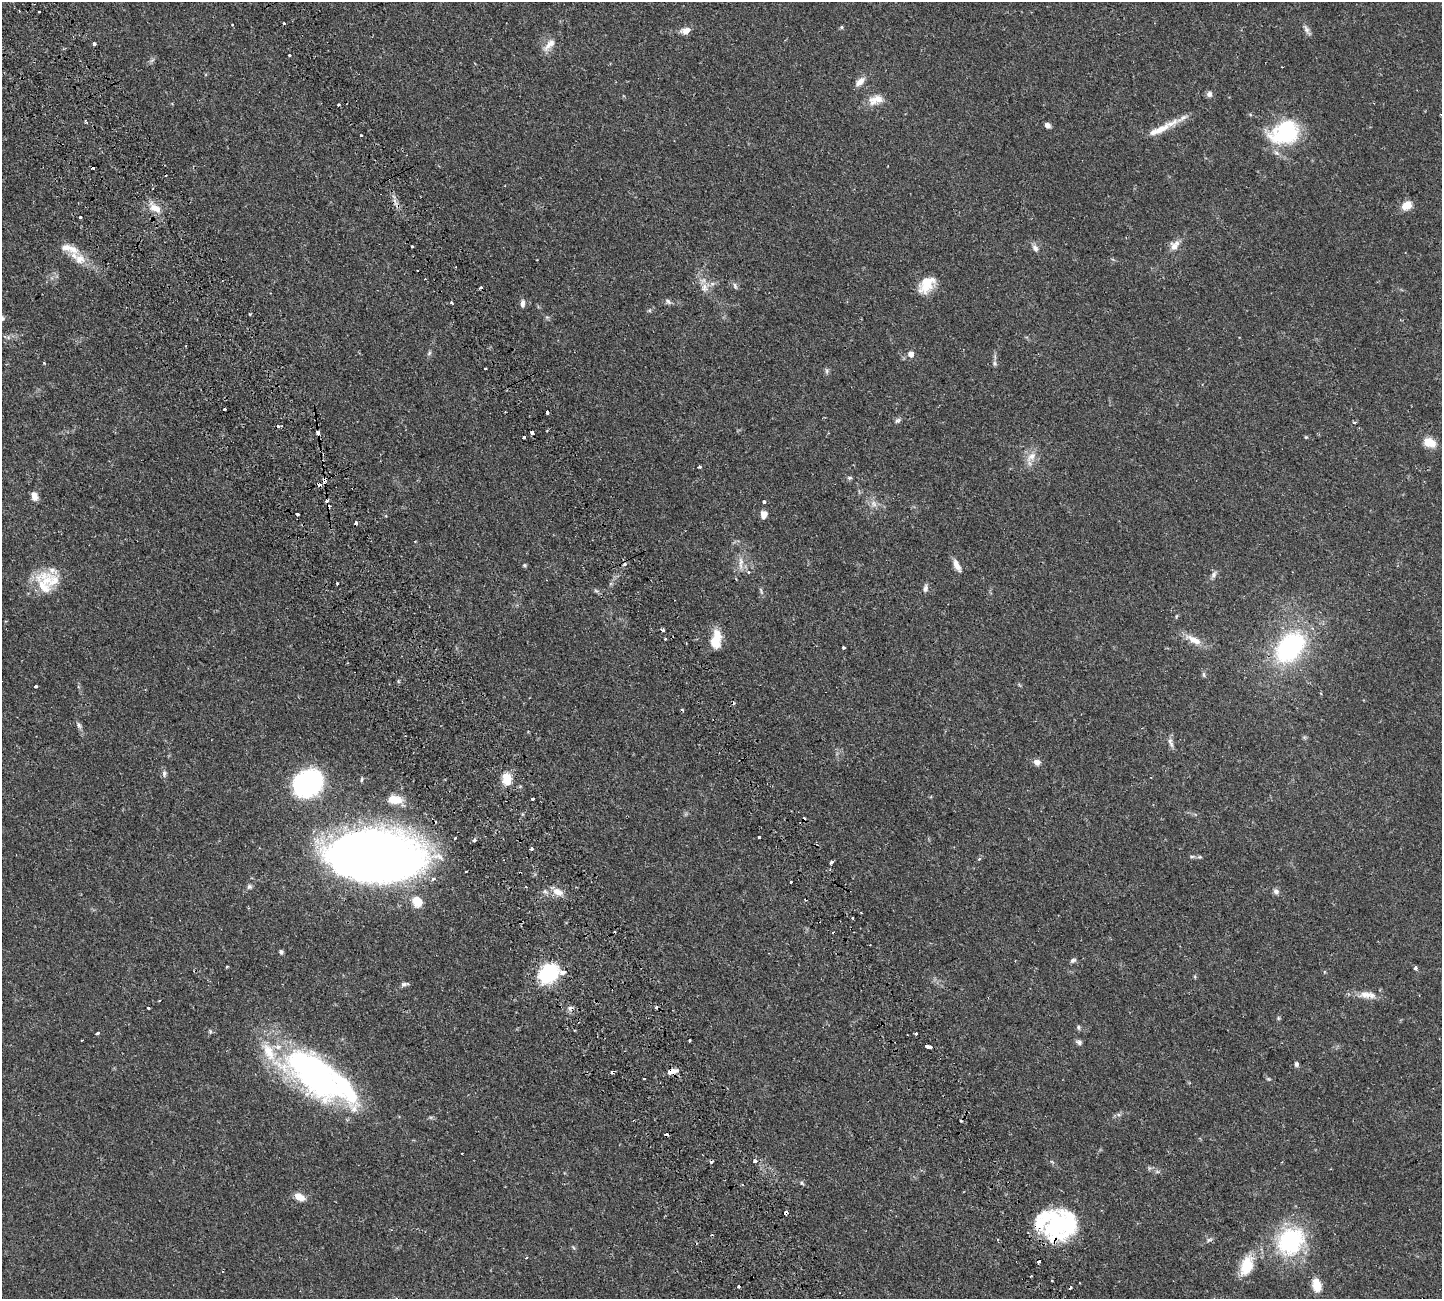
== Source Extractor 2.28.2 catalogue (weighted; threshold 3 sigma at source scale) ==
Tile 11 of 4 x 4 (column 3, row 3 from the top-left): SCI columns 3107-4546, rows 1639-2935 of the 6318 x 6308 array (HDU 1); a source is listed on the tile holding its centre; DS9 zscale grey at full resolution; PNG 1444 x 1301 px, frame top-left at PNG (2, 2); no overlay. Shown black and unused: <1% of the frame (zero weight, under 2 of 3 exposures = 12% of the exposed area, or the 3 px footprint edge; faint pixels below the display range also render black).
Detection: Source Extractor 2.28.2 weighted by HDU 2 'WHT'; one run over the whole footprint, this tile lists its part. Background 0.0538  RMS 0.0053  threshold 0.0238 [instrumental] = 3 sigma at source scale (4.5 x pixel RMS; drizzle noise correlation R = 1.50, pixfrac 1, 0.05/0.05 arcsec/px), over >= 5 px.
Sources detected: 173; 4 inside a brighter object's white glare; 23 cosmic-ray / hot-pixel residue — not listed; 11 inside a brighter listed object's ellipse — not listed separately; the other 135 listed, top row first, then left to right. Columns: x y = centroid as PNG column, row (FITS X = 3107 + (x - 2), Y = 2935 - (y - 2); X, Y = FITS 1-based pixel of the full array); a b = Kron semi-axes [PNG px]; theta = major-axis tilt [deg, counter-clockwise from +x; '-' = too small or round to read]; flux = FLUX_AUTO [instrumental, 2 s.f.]
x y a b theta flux
39 12 3 3 - 0.85
283 23 3 3 - 1.4
841 27 5 4 - 0.61
1306 29 13 6 -64 2
686 30 11 8 26 3.5
94 43 3 3 - 1.7
549 44 22 9 46 4.4
290 56 3 3 - 1.3
860 81 13 7 44 3.3
1209 94 8 7 - 1.7
876 100 20 12 17 5.9
339 104 3 3 - 0.75
86 122 5 2 - 0.57
1047 125 6 5 - 2.1
1160 129 24 10 28 7.7
1285 132 34 25 24 38
361 135 3 3 - 1.1
1406 205 12 9 33 5.8
155 208 14 9 -27 5.3
80 217 3 3 - 0.9
1174 245 15 10 52 4
66 247 16 10 -6 4.5
411 247 3 3 - 4
1035 248 11 7 -52 2
80 259 15 14 - 6.5
927 284 22 13 51 11
735 285 9 4 -69 1.1
704 287 11 6 77 2.5
668 301 10 5 -44 1.2
452 302 3 3 - 0.9
522 304 9 5 88 2.1
249 314 3 3 - 0.7
429 353 7 5 48 0.88
911 354 6 5 - 3.5
44 363 4 3 - 0.38
994 363 7 4 -89 0.94
485 368 3 2 - 0.55
827 371 7 4 90 0.94
224 409 3 2 - 0.77
547 412 4 3 - 5.3
897 420 8 5 29 1.2
1354 422 5 3 - 0.78
318 433 4 3 - 2.6
524 437 3 3 - 1.4
1306 437 4 4 - 0.48
1429 442 16 11 -25 6.4
1031 456 18 9 41 4.7
700 467 4 3 - 0.81
850 478 6 5 - 0.86
324 481 6 4 77 2.9
319 485 5 3 - 2.1
34 496 11 7 -72 2.9
764 502 3 3 - 3.3
874 503 9 6 -56 2.2
297 514 3 3 - 1.4
764 514 8 6 83 3.3
741 562 13 7 -88 3.4
524 565 5 4 - 0.61
957 565 16 6 -62 3.4
748 572 4 3 - 0.47
1214 575 10 6 60 1.7
337 583 3 3 - 1.1
44 585 39 21 -87 16
925 588 11 6 83 1.7
761 590 10 4 -68 0.92
596 591 7 4 -19 0.82
1176 616 6 3 71 0.52
663 630 4 3 - 1.1
717 636 19 10 -76 7.5
1193 640 24 9 -28 6.1
1290 647 26 17 45 80
843 648 3 3 - 0.76
1204 675 8 4 -89 0.83
36 686 3 3 - 1.5
682 710 3 3 - 0.92
79 725 9 5 -69 1.3
1171 743 15 5 -71 2
1037 762 8 7 - 2.5
164 773 8 5 90 1.4
362 779 7 3 88 0.65
507 779 13 10 -81 8.6
308 784 20 16 18 120
532 798 3 3 - 3
394 799 18 10 -7 7.4
759 837 3 3 - 1.4
455 838 3 2 - 1.1
474 841 4 3 - 1.5
531 849 4 3 - 1
372 856 61 31 -4 830
1192 857 6 4 0 0.76
1200 857 6 4 -11 0.77
979 858 4 4 - 1.3
831 862 4 3 - 2.3
466 872 3 2 - 0.89
433 879 5 4 - 1.4
791 882 3 3 - 0.93
249 887 7 6 - 1.2
545 891 7 5 -44 1.1
1276 891 8 7 - 1.6
558 892 14 8 -25 4.6
417 902 15 12 -57 7.1
852 918 3 2 - 0.97
281 952 4 4 - 1.4
1073 960 8 6 18 1.1
227 966 3 3 - 1
1415 968 4 3 - 1.7
563 972 8 5 21 3
549 973 15 12 45 49
404 984 10 5 13 1.5
1365 994 15 10 -12 4.7
148 1008 3 3 - 0.64
1278 1018 6 4 90 0.65
1078 1027 6 6 - 0.94
97 1033 4 3 - 1.8
916 1034 3 3 - 0.74
689 1040 3 3 - 1.2
1079 1042 8 6 -15 1.3
928 1046 5 3 - 4.4
1296 1064 7 5 -89 1.1
671 1072 10 5 15 5.2
316 1075 91 32 -39 130
644 1079 3 2 - 0.86
1268 1079 6 4 17 0.56
667 1134 4 3 - 2.3
755 1161 4 3 - 2.3
1157 1172 6 4 18 0.83
299 1197 13 8 -26 4.5
786 1213 4 3 - 2.2
1056 1226 39 20 71 30
1209 1240 8 5 29 1.1
1291 1241 37 31 48 46
1247 1265 28 15 69 13
1052 1281 3 2 - 0.91
1317 1285 13 9 -78 7.9
738 1286 3 3 - 3.6
Overlapping masked pixels (flux is a lower limit): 7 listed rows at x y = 324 481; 319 485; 372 856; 671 1072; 667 1134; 786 1213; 1056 1226
Unlisted compact peaks at least as high as the median listed source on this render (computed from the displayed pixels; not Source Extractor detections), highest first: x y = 802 1183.